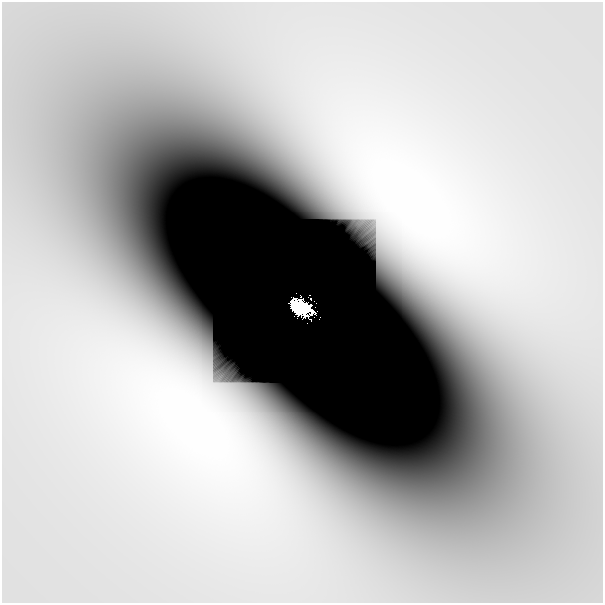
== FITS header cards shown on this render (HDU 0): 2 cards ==
NAXIS1  =                  601
NAXIS2  =                  601

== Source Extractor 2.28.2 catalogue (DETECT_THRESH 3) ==
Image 601 x 601 px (HDU 0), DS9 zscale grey, 1 PNG px = 1 image px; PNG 605 x 605 px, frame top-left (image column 1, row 601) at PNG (2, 2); no overlay
Background 5.07e-10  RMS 2.6e-09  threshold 7.70e-09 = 3 sigma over >= 5 px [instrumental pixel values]
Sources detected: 9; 2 with non-positive FLUX_AUTO (blend fragments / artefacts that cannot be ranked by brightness) are not listed; the other 7 listed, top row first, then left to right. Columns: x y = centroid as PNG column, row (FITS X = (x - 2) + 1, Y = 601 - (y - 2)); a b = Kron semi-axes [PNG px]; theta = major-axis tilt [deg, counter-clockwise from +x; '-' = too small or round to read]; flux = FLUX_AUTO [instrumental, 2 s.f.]
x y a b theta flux
377 158 75 37 -35 4.1e-05
296 293 2 2 - 8.8e-03
310 297 7 3 -70 1.0e-01
294 302 8 5 42 8.5e-01
302 308 22 16 -28 5.3e+00
320 318 5 2 - 3.0e-02
307 323 2 2 - 1.0e-02
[2 non-positive-flux detections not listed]